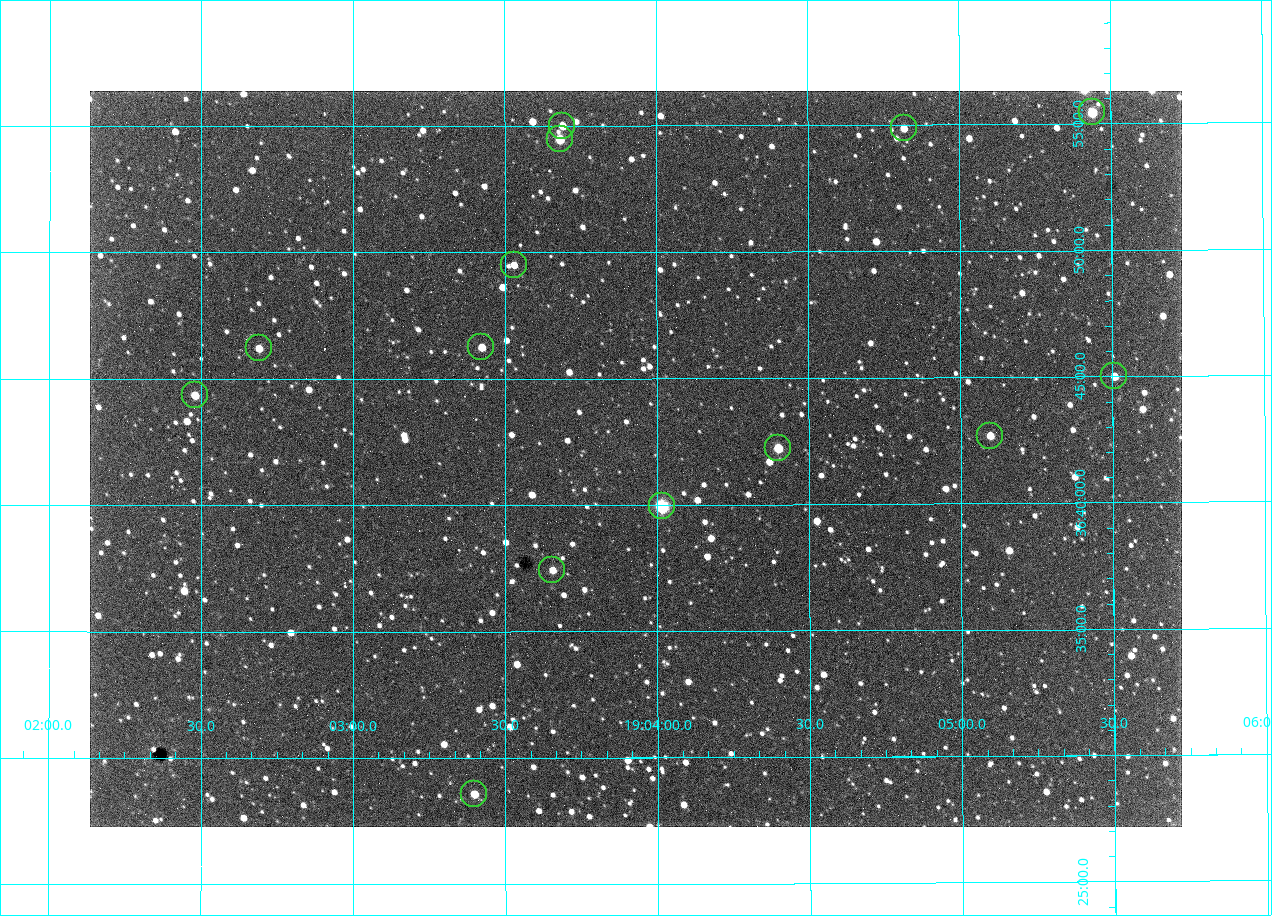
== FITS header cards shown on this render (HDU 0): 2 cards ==
NAXIS1  =                 1092 /fastest changing axis
NAXIS2  =                  736 /next to fastest changing axis

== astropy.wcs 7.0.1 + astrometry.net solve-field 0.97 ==
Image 1092 x 736 px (HDU 0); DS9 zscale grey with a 90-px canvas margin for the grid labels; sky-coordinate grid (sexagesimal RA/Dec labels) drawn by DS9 from the SOLVED WCS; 14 Tycho-2 reference stars matched to detected sources circled (green)
Header WCS: none
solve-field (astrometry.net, Tycho-2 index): SOLVED blind (the file carries no WCS)
Solved WCS: RA---TAN-SIP/DEC--TAN-SIP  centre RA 19:03:56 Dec +36:42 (285.98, +36.70 deg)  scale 2.37 arcsec/px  FOV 43.2' x 29.1'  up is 0 deg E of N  parity flipped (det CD > 0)
(file carries no celestial WCS; the grid is the blind solution)
Tycho-2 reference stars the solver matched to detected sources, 14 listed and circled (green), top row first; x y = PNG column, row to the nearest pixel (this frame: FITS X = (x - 90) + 1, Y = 736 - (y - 91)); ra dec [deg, ICRS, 3 dp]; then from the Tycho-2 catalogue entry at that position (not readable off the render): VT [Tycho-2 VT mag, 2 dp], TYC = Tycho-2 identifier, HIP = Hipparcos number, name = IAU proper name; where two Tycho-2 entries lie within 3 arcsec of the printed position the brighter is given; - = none
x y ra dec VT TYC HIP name
1092 112 286.360 +36.924 9.83 2652-14-1 - -
562 126 285.922 +36.917 10.48 2652-1249-1 - -
904 128 286.204 +36.915 10.94 2652-350-1 - -
560 139 285.920 +36.908 9.57 2652-218-1 - -
514 265 285.882 +36.825 10.95 2652-329-1 - -
481 347 285.856 +36.771 11.11 2652-1253-1 - -
259 348 285.672 +36.770 11.14 2651-2527-1 - -
1114 376 286.377 +36.750 10.72 2652-110-1 - -
195 395 285.620 +36.739 11.03 2651-1906-1 - -
990 436 286.274 +36.711 10.88 2652-1070-1 - -
778 448 286.100 +36.704 10.14 2652-1649-1 - -
662 506 286.004 +36.666 8.52 2652-1368-1 - -
552 570 285.914 +36.624 11.11 2652-845-1 - -
474 794 285.849 +36.476 10.21 2652-1424-1 - -